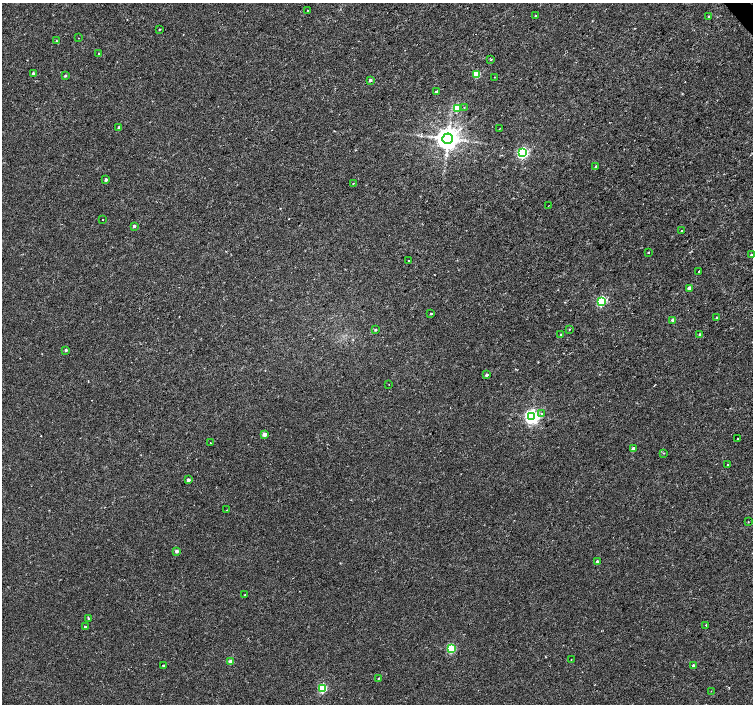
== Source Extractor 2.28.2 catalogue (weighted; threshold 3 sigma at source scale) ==
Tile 10 of 4 x 4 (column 2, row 3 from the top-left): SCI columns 1507-3007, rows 1611-3014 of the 6008 x 5965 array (HDU 1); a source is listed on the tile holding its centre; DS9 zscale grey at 2 x 2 block average (1 PNG px = mean of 2 x 2 image px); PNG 755 x 706 px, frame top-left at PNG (2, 3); each listed source drawn as its Kron ellipse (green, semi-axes under 4 px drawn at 4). Shown black and unused: <1% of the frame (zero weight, under 2 of 3 exposures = <1% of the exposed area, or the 3 px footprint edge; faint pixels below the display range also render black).
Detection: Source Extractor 2.28.2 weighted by HDU 2 'WHT'; one run over the whole footprint, this tile lists its part. Background 0.00282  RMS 0.0023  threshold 0.0105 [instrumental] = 3 sigma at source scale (4.5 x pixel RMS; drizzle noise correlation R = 1.50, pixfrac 1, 0.0396/0.0396 arcsec/px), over >= 5 px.
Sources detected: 68; all 68 listed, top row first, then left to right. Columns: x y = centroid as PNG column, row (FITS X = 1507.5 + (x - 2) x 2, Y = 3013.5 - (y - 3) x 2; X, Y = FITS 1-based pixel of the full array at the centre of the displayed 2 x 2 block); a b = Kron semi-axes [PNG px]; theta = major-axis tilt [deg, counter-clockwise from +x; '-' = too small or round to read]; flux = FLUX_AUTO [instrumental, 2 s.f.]
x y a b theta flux
308 10 2 2 - 0.25
535 16 2 2 - 0.91
709 16 3 2 - 0.35
159 29 3 2 - 0.33
78 38 2 2 - 0.35
56 41 3 2 - 0.29
99 54 2 2 - 0.75
491 60 3 2 - 0.41
33 73 2 2 - 0.99
476 74 3 3 - 20
65 76 2 2 - 0.79
494 77 2 2 - 0.22
370 80 3 3 - 1.1
436 91 2 2 - 1.1
464 107 2 2 - 0.23
457 108 3 3 - 17
119 127 2 2 - 1.2
499 129 3 2 - 0.35
448 139 5 5 - 600
523 153 3 3 - 78
596 167 3 2 - 0.89
106 180 2 2 - 1.4
353 184 2 2 - 0.38
548 206 2 2 - 0.19
102 220 2 2 - 0.86
134 226 2 2 - 1.6
682 231 2 2 - 1.3
648 252 2 2 - 0.79
751 255 3 2 - 0.42
408 261 2 2 - 0.35
699 271 2 2 - 2.5
689 288 2 2 - 3.5
602 301 3 3 - 48
431 313 2 2 - 1.6
717 318 3 2 - 0.81
673 320 3 2 - 3.6
569 329 2 2 - 0.33
375 330 3 2 - 0.52
561 334 3 3 - 0.51
700 335 3 2 - 1.4
66 350 3 2 - 1
486 375 3 3 - 1.3
389 384 2 2 - 0.21
541 413 2 2 - 0.45
532 416 4 4 - 160
264 434 3 2 - 4.8
738 439 2 2 - 0.7
210 443 2 2 - 0.26
633 449 2 2 - 3.7
664 453 3 2 - 0.24
728 465 2 2 - 0.96
188 480 2 2 - 2.4
227 510 2 2 - 0.23
748 522 3 2 - 0.23
177 551 2 2 - 2.4
597 562 2 2 - 2.7
245 595 2 2 - 3.1
88 619 3 2 - 0.77
706 625 2 2 - 0.94
85 627 2 2 - 1.4
451 649 3 3 - 29
571 660 2 2 - 0.24
231 662 3 2 - 6
163 665 3 2 - 0.6
693 666 2 2 - 2.2
379 678 2 2 - 0.35
323 688 3 3 - 34
711 691 2 2 - 0.29
Diffuse or blended objects may show on this block-average render without a row.